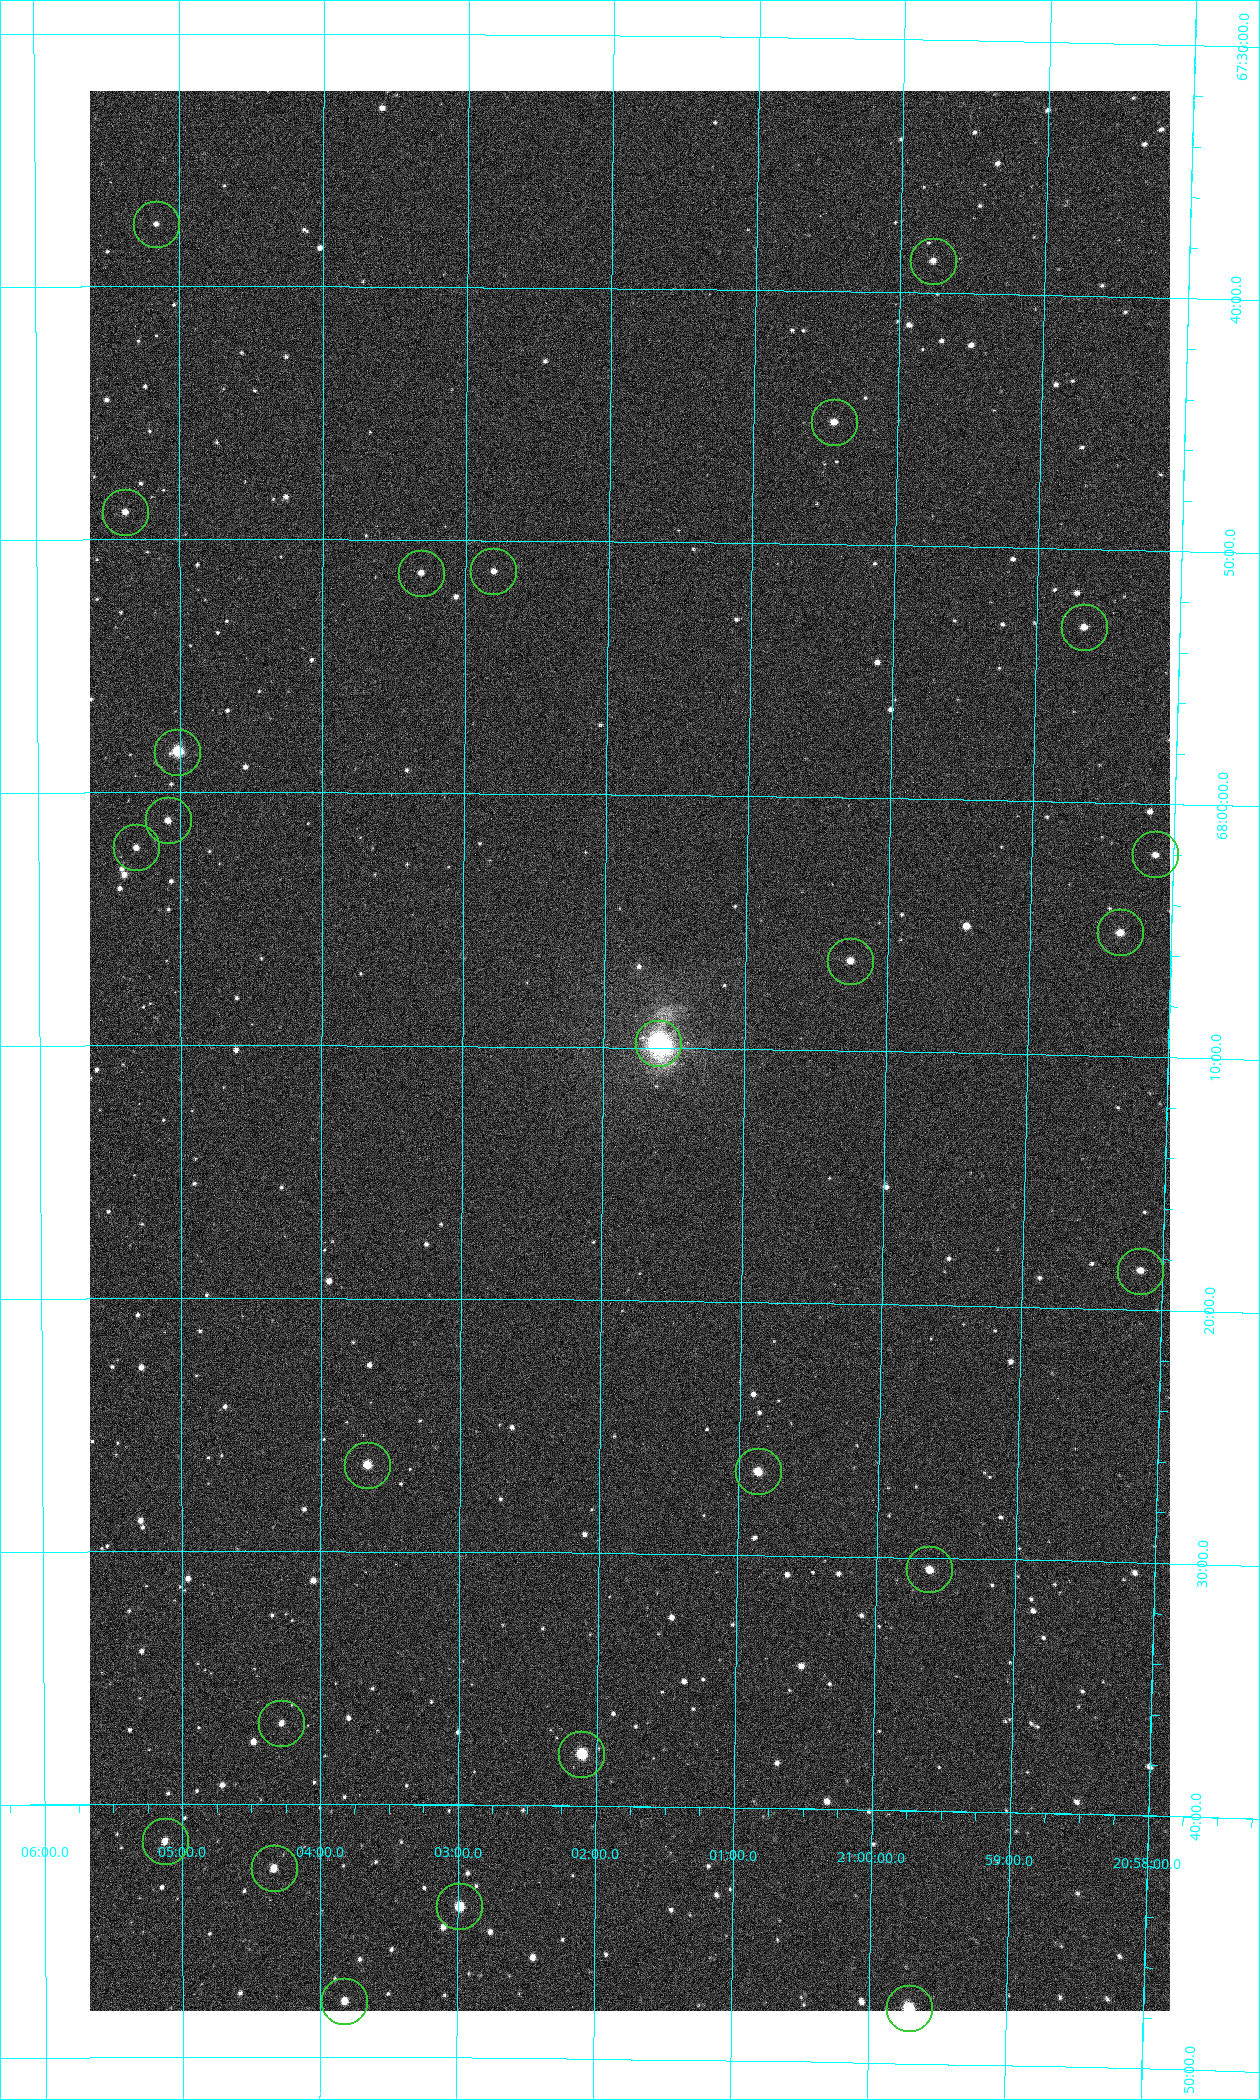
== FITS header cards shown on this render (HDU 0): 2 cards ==
NAXIS1  =                 1080 / length of data axis 1
NAXIS2  =                 1920 / length of data axis 2

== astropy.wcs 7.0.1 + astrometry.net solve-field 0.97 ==
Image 1080 x 1920 px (HDU 0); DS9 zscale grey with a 90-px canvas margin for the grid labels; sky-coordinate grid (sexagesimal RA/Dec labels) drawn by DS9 from the SOLVED WCS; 25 Tycho-2 reference stars matched to detected sources circled (green)
Header WCS: none
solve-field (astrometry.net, Tycho-2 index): SOLVED blind (the file carries no WCS)
Solved WCS: RA---TAN-SIP/DEC--TAN-SIP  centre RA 21:01:49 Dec +68:10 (315.45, +68.17 deg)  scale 2.37 arcsec/px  FOV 42.7' x 75.9'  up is +179 deg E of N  parity flipped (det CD > 0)
(file carries no celestial WCS; the grid is the blind solution)
Tycho-2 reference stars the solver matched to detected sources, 25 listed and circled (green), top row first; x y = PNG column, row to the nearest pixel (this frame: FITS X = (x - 90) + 1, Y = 1920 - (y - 91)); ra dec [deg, ICRS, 3 dp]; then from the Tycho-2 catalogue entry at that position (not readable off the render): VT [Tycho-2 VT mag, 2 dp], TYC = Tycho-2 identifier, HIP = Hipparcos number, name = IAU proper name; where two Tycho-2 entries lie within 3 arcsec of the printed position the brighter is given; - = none
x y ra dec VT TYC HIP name
156 224 316.290 +67.625 12.79 4460-1095-1 - -
933 261 314.944 +67.645 11.47 4460-889-1 - -
834 422 315.110 +67.753 11.14 4460-916-1 - -
125 512 316.345 +67.815 11.65 4460-253-1 - -
493 571 315.701 +67.853 12.04 4460-625-1 - -
421 573 315.828 +67.855 11.87 4460-1159-1 - -
1084 627 314.667 +67.885 11.35 4460-2993-1 - -
177 752 316.255 +67.973 9.08 4460-2805-1 - -
168 820 316.271 +68.018 11.61 4460-2961-1 - -
136 847 316.328 +68.036 11.59 4460-2365-1 - -
1155 854 314.532 +68.033 11.56 4460-2620-1 - -
1120 932 314.591 +68.085 11.00 4460-2803-1 - -
850 961 315.066 +68.108 10.95 4460-2532-1 - -
658 1043 315.404 +68.163 7.47 4460-3015-1 103763 -
1140 1271 314.540 +68.308 11.36 4460-2154-1 - -
367 1465 315.917 +68.443 10.19 4460-1680-1 - -
758 1471 315.215 +68.445 10.29 4460-1024-1 103702 -
929 1569 314.905 +68.508 10.83 4460-1042-1 - -
281 1723 316.071 +68.613 11.75 4460-1488-1 - -
581 1754 315.527 +68.633 9.36 4460-22-1 - -
165 1841 316.282 +68.691 11.40 4460-1398-1 - -
274 1868 316.084 +68.709 10.93 4460-2429-1 - -
459 1906 315.746 +68.734 9.91 4460-216-1 - -
344 2001 315.956 +68.796 11.18 4460-1734-1 - -
909 2008 314.927 +68.797 9.22 4460-2643-1 - -